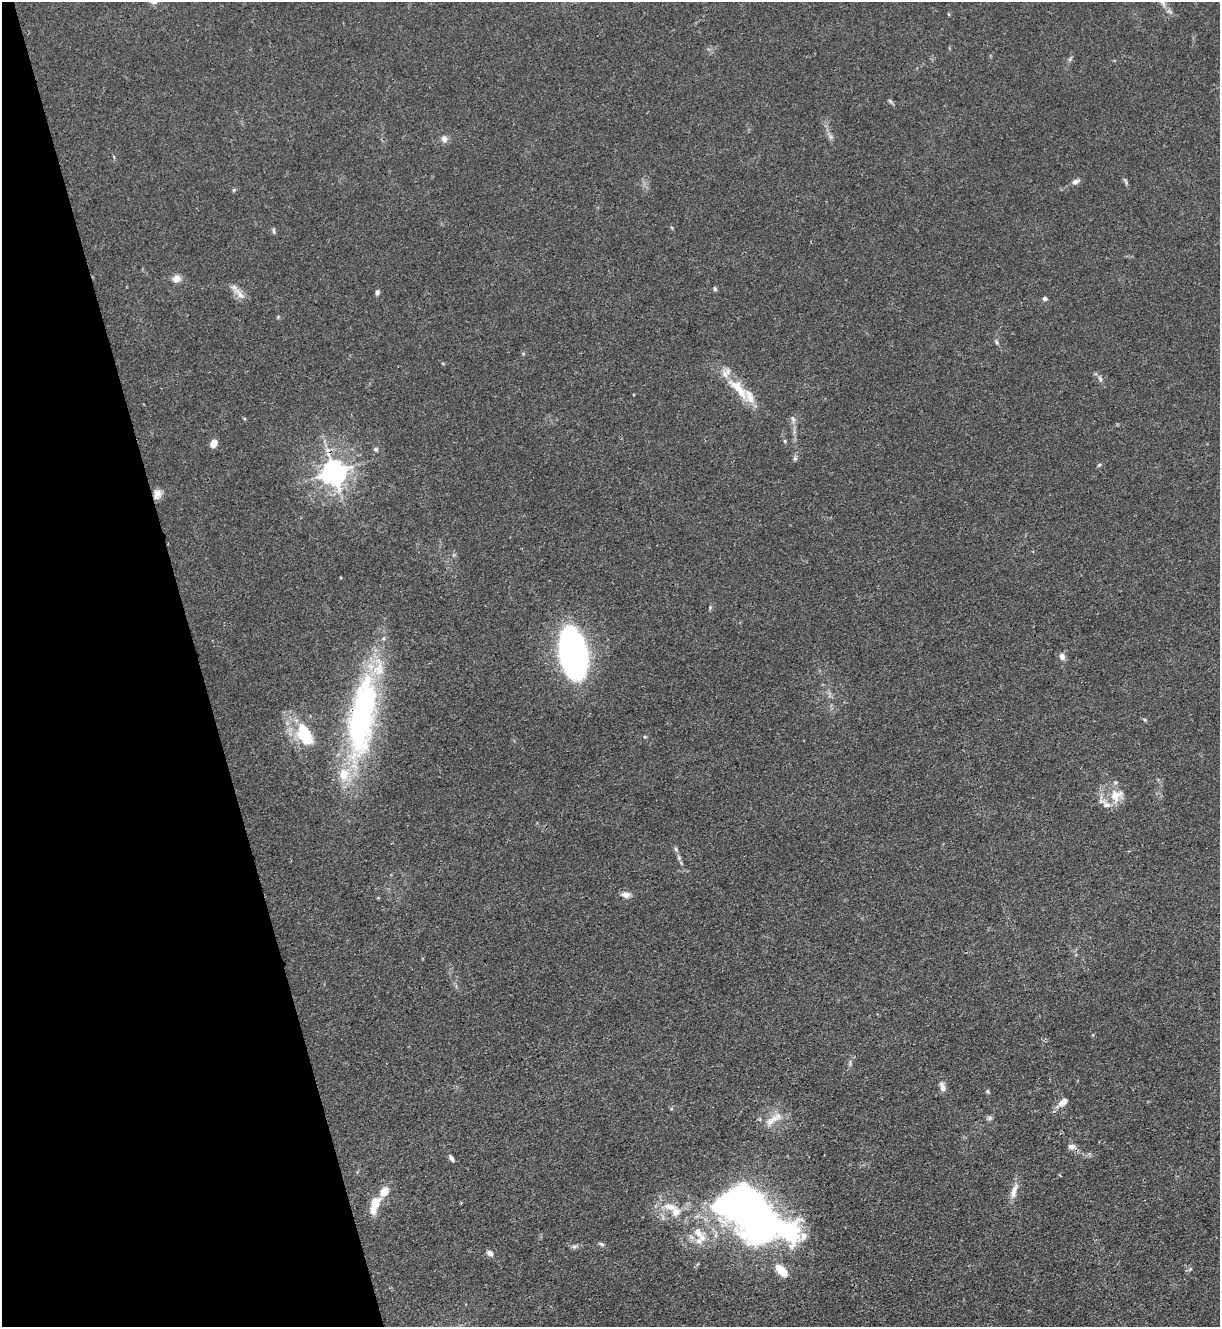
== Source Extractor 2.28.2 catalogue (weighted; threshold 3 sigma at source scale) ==
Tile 5 of 4 x 4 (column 1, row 2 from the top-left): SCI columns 146-1363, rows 2653-3977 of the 5287 x 5305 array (HDU 1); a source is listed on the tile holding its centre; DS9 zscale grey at full resolution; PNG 1222 x 1329 px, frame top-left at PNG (2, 2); no overlay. Shown black and unused: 16% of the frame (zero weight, under 3 of 4 exposures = <1% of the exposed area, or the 3 px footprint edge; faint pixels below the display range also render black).
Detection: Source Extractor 2.28.2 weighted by HDU 2 'WHT'; one run over the whole footprint, this tile lists its part. Background 0.0279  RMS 0.0026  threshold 0.0119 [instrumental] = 3 sigma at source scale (4.5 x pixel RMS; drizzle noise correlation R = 1.50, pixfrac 1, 0.05/0.05 arcsec/px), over >= 5 px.
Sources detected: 61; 1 too faint to see at this stretch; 3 inside a brighter object's white glare — not listed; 9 inside a brighter listed object's ellipse — not listed separately; the other 48 listed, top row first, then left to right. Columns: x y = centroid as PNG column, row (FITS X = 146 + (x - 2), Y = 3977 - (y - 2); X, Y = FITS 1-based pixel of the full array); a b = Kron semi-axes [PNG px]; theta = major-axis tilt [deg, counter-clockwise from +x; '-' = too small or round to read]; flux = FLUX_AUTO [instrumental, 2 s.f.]
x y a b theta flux
1070 59 9 4 57 0.52
890 101 7 4 -45 0.48
444 139 10 8 -68 1.3
1075 182 10 6 25 1
234 190 5 4 - 0.38
274 231 9 4 -79 0.49
176 279 10 9 - 1.8
715 289 6 5 - 0.47
377 292 6 5 - 0.79
239 294 23 7 -52 2.3
1045 299 5 5 - 0.72
996 342 6 4 -87 0.45
1100 379 9 5 -64 0.76
739 389 44 13 -49 8.5
793 419 12 5 -78 0.98
785 441 5 5 - 0.33
214 443 9 7 58 1.9
376 449 6 5 - 0.54
795 458 6 5 - 0.54
1099 465 5 5 - 0.42
334 472 9 8 - 300
157 494 12 9 76 1.9
710 607 8 3 84 0.38
573 653 34 17 -77 130
1062 657 9 7 -69 1.3
360 717 107 32 83 72
305 735 24 13 -61 14
645 737 5 4 - 0.32
1116 795 20 17 25 5.2
676 849 6 5 - 0.51
679 858 6 5 - 0.52
626 895 13 8 -10 1.6
1093 1035 4 4 - 0.22
943 1087 14 7 -68 1.4
987 1091 5 5 - 0.36
1062 1102 15 7 40 2.3
989 1118 7 6 - 0.63
772 1120 26 10 38 3.7
1072 1147 10 7 -6 1.4
451 1158 8 5 -56 1
1014 1191 25 8 72 2.7
375 1204 21 9 73 5.5
725 1204 81 37 7 92
789 1232 112 45 -4 70
601 1244 7 4 -28 0.55
574 1246 9 4 8 0.67
490 1253 8 6 -44 1.2
1190 1269 5 5 - 0.39
Overlapping masked pixels (flux is a lower limit): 3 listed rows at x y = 334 472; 157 494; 360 717